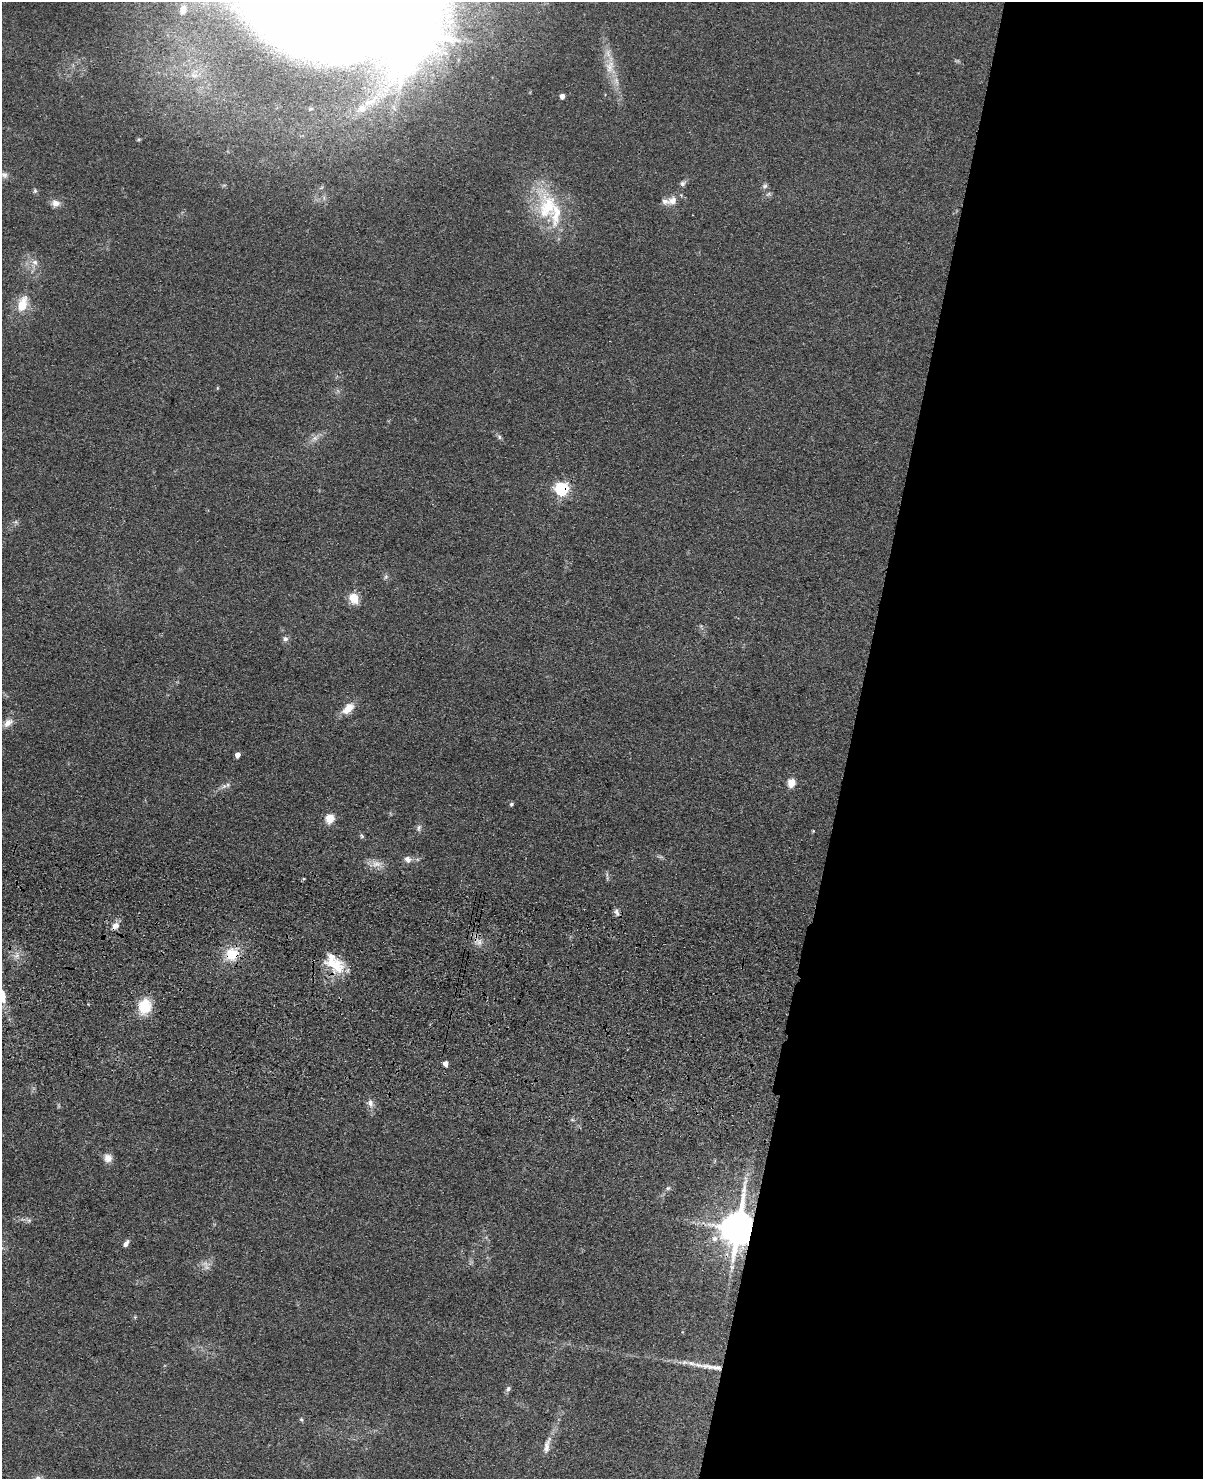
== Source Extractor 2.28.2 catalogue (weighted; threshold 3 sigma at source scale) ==
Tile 8 of 4 x 3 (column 4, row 2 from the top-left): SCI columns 3631-4831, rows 1827-3303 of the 4860 x 5015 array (HDU 1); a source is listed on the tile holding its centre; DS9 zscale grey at full resolution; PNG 1205 x 1481 px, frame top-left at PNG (2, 2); no overlay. Shown black and unused: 29% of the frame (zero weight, under 3 of 4 exposures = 6% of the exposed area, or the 3 px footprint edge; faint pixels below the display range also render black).
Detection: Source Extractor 2.28.2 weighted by HDU 2 'WHT'; one run over the whole footprint, this tile lists its part. Background 0.0673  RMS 0.0078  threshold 0.0353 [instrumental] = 3 sigma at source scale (4.5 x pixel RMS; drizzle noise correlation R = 1.50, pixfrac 1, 0.05/0.05 arcsec/px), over >= 5 px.
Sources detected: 64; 2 too faint to see at this stretch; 1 inside a brighter object's white glare — not listed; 6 inside a brighter listed object's ellipse — not listed separately; the other 55 listed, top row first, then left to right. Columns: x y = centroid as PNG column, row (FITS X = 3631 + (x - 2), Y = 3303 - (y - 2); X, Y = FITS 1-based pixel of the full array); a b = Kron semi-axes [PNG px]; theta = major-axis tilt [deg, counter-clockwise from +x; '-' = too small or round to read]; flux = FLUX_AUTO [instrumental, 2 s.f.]
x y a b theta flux
183 10 12 8 77 6.1
409 32 13 9 83 2600
610 67 20 11 79 12
562 96 4 4 - 5.6
370 102 20 7 19 9.1
139 139 6 4 18 0.99
4 175 9 8 - 3.2
682 183 8 7 - 2.2
765 186 8 6 34 2
35 191 7 5 69 1.4
673 200 14 11 41 7.3
56 203 10 8 -7 5.6
547 207 43 26 84 53
35 262 9 8 - 4.3
22 304 19 11 71 16
499 437 7 5 -63 1.6
315 438 11 7 31 4.2
562 489 6 6 - 150
386 577 7 5 69 1.7
353 598 10 8 -69 14
285 639 7 7 - 2.5
348 708 15 9 44 11
8 723 14 9 37 6.4
238 755 5 4 - 7
791 783 5 5 - 27
224 786 7 6 - 2.6
511 804 5 4 - 1.3
330 818 5 5 - 36
419 828 10 6 79 2.4
813 831 4 3 - 0.68
362 836 8 5 -50 1.3
408 859 9 8 - 4.3
376 864 19 10 2 7.4
607 876 13 2 -85 1.3
617 912 11 6 -72 2.6
115 926 11 8 47 5.1
232 954 17 16 - 19
16 955 12 8 45 5.1
335 965 27 16 -27 24
3 996 16 7 -81 9.2
145 1006 15 13 77 23
446 1064 4 4 - 6
370 1103 9 7 -73 4.1
572 1120 6 4 17 1.2
108 1158 11 10 - 5.9
668 1188 6 6 - 1.5
29 1220 7 4 18 1.7
738 1229 11 8 81 2200
715 1239 9 8 - 4.9
126 1243 9 5 54 3
206 1267 10 8 -42 4.2
708 1366 22 7 -5 8.3
508 1389 8 6 64 2.1
301 1419 6 4 -53 1.1
547 1446 26 8 76 7.7
Overlapping masked pixels (flux is a lower limit): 4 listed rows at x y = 562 489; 115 926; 232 954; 738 1229
Isophote crosses this tile's border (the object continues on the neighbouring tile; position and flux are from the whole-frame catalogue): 2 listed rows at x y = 409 32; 3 996